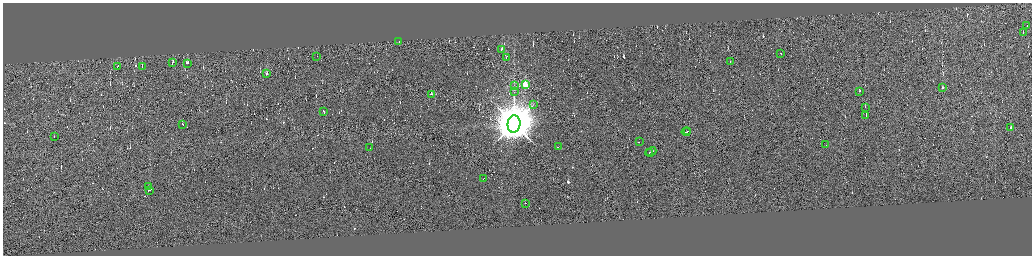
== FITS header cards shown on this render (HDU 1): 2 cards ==
NAXIS1  =                 4117
NAXIS2  =                 1014

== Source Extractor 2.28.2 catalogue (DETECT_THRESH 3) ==
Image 4117 x 1014 px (HDU 1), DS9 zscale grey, zoomed out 1/4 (1 PNG px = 4 x 4 image px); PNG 1034 x 258 px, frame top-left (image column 3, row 1011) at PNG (3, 3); each listed source drawn as its Kron ellipse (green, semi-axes under 4 px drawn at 4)
Background -0.025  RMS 3.9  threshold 11.6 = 3 sigma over >= 5 px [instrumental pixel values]
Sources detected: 530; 491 cannot appear on this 1/4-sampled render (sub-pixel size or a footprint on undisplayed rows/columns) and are neither listed nor drawn; the other 39 listed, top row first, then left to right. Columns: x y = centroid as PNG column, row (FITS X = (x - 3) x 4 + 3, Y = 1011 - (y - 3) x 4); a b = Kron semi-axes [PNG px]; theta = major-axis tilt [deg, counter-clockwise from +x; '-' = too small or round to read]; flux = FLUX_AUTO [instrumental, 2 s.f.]
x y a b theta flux
1027 25 2 1 - 9.7e+03
1023 33 2 1 - 4.9e+03
399 41 2 1 - 1.0e+04
502 49 2 1 - 1.5e+04
781 53 2 1 - 5.2e+04
317 56 2 1 - 1.1e+04
506 57 2 1 - 2.4e+04
730 61 2 1 - 9.8e+03
172 63 3 1 - 3.5e+04
187 63 3 1 - 1.2e+05
117 66 2 1 - 1.3e+04
142 66 2 1 - 5.6e+04
267 74 2 1 - 2.7e+04
514 85 3 1 - 7.5e+02
525 85 2 2 - 1.3e+05
943 88 2 1 - 8.6e+03
860 91 2 1 - 7.4e+03
514 92 2 1 - 7.4e+02
431 94 3 1 - 5.7e+04
533 104 2 1 - 1.0e+03
865 107 2 1 - 1.9e+04
324 111 2 1 - 1.7e+04
866 115 2 1 - 5.4e+03
182 124 2 1 - 5.1e+04
514 124 8 6 83 1.6e+07
1011 127 2 1 - 1.3e+04
686 131 4 1 - 4.3e+04
687 131 2 1 - 5.0e+04
54 137 2 1 - 9.3e+03
639 141 2 1 - 1.4e+04
826 145 2 1 - 1.0e+04
559 146 3 1 - 2.2e+04
370 148 2 1 - 1.8e+04
649 152 2 1 - 1.4e+04
651 152 6 1 23 4.3e+04
484 178 2 1 - 1.8e+04
148 186 3 1 - 4.3e+02
149 190 3 1 - 7.8e+04
525 203 2 1 - 4.5e+04
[491 sub-pixel or undisplayed-footprint detections neither listed nor drawn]